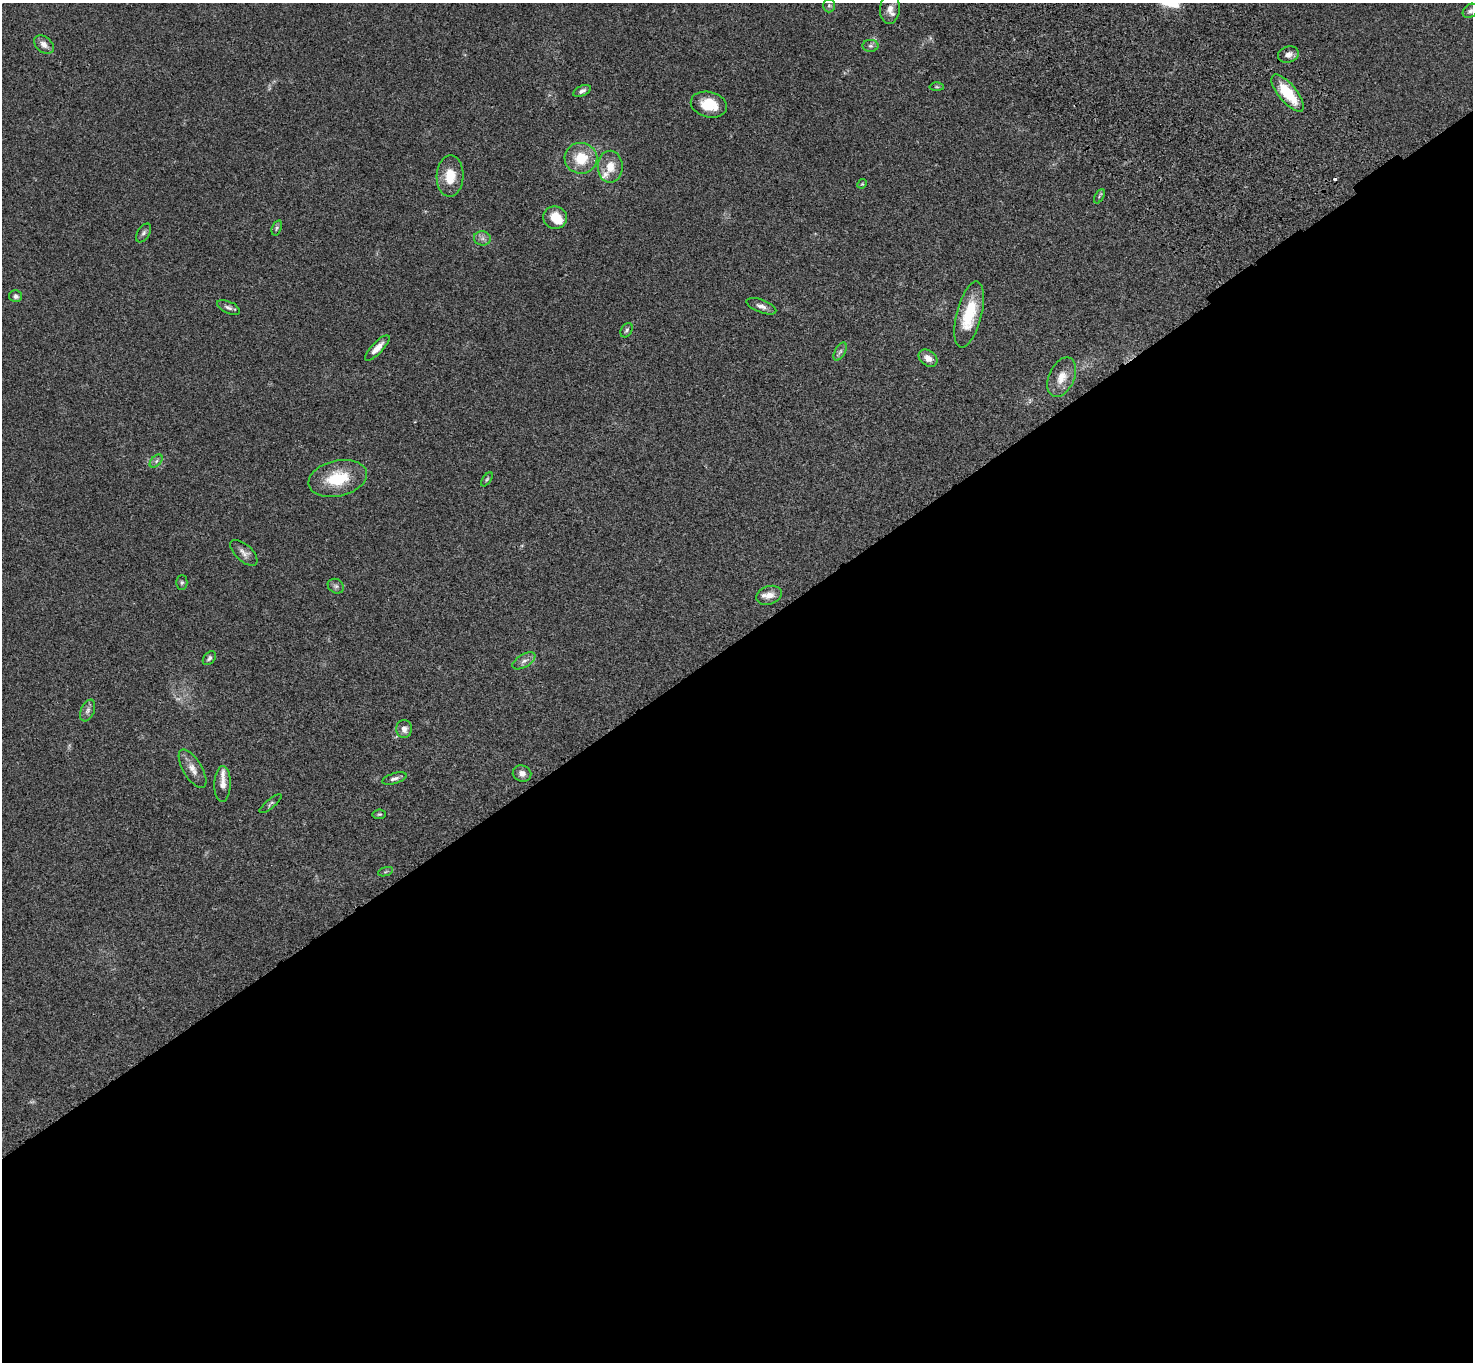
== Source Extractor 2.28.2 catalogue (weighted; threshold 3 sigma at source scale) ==
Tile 15 of 4 x 4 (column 3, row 4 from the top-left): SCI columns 3049-4519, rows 381-1740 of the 6093 x 6062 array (HDU 1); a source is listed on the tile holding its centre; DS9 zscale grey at full resolution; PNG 1475 x 1364 px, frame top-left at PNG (2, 3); each listed source drawn as its Kron ellipse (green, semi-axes under 4 px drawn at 4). Shown black and unused: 53% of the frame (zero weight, under 3 of 4 exposures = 6% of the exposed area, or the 3 px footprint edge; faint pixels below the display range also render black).
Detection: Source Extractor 2.28.2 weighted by HDU 2 'WHT'; one run over the whole footprint, this tile lists its part. Background 0.0463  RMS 0.0052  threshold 0.0232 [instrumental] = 3 sigma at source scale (4.5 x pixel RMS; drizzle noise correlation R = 1.50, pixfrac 1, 0.05/0.05 arcsec/px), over >= 5 px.
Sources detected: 52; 1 too faint to see at this stretch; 1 inside a brighter object's white glare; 1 cosmic-ray / hot-pixel residue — neither listed nor drawn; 3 inside a brighter listed object's ellipse — not listed separately; the other 46 listed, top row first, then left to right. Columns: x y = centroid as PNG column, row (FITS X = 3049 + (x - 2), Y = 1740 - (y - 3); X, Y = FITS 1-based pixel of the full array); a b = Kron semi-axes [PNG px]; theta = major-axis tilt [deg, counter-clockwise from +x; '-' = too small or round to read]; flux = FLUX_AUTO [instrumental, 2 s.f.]
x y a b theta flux
829 5 7 6 - 0.94
890 9 15 10 86 4.1
1470 11 8 6 41 1.5
44 45 11 7 -38 3.2
870 46 8 6 0 1.3
1288 54 11 8 17 2.6
937 87 7 4 -1 0.63
582 91 9 5 23 1.5
1288 93 23 9 -51 18
709 105 18 12 -13 11
581 158 16 15 - 13
610 167 16 12 -90 7.2
450 176 20 13 88 11
862 184 5 4 - 0.51
1099 196 7 4 59 0.73
555 218 12 11 - 7.9
277 228 8 5 69 0.92
143 233 10 6 58 1.4
482 238 8 7 - 1.9
16 296 6 6 - 1.5
761 306 16 6 -21 2.5
228 307 12 6 -23 1.6
969 314 34 12 76 19
627 330 7 5 58 1
377 348 16 5 46 4.3
840 352 10 5 62 1.4
928 358 10 7 -35 3.4
1062 377 21 12 66 6.7
156 461 8 4 45 1.1
338 478 30 18 13 19
487 479 8 4 54 0.8
244 553 17 8 -43 2.8
182 582 7 5 89 0.86
336 586 8 7 - 1.4
769 595 13 9 19 4.2
209 658 8 5 50 1.2
524 661 13 6 30 2.3
88 710 11 6 66 1.8
404 729 9 8 - 2.7
193 769 22 9 -59 4.4
522 774 9 8 - 2.7
394 779 12 5 17 1.7
223 784 18 8 88 3.6
271 804 14 4 39 1
379 814 7 4 7 0.7
385 872 8 3 19 0.67
Overlapping masked pixels (flux is a lower limit): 1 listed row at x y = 1288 93